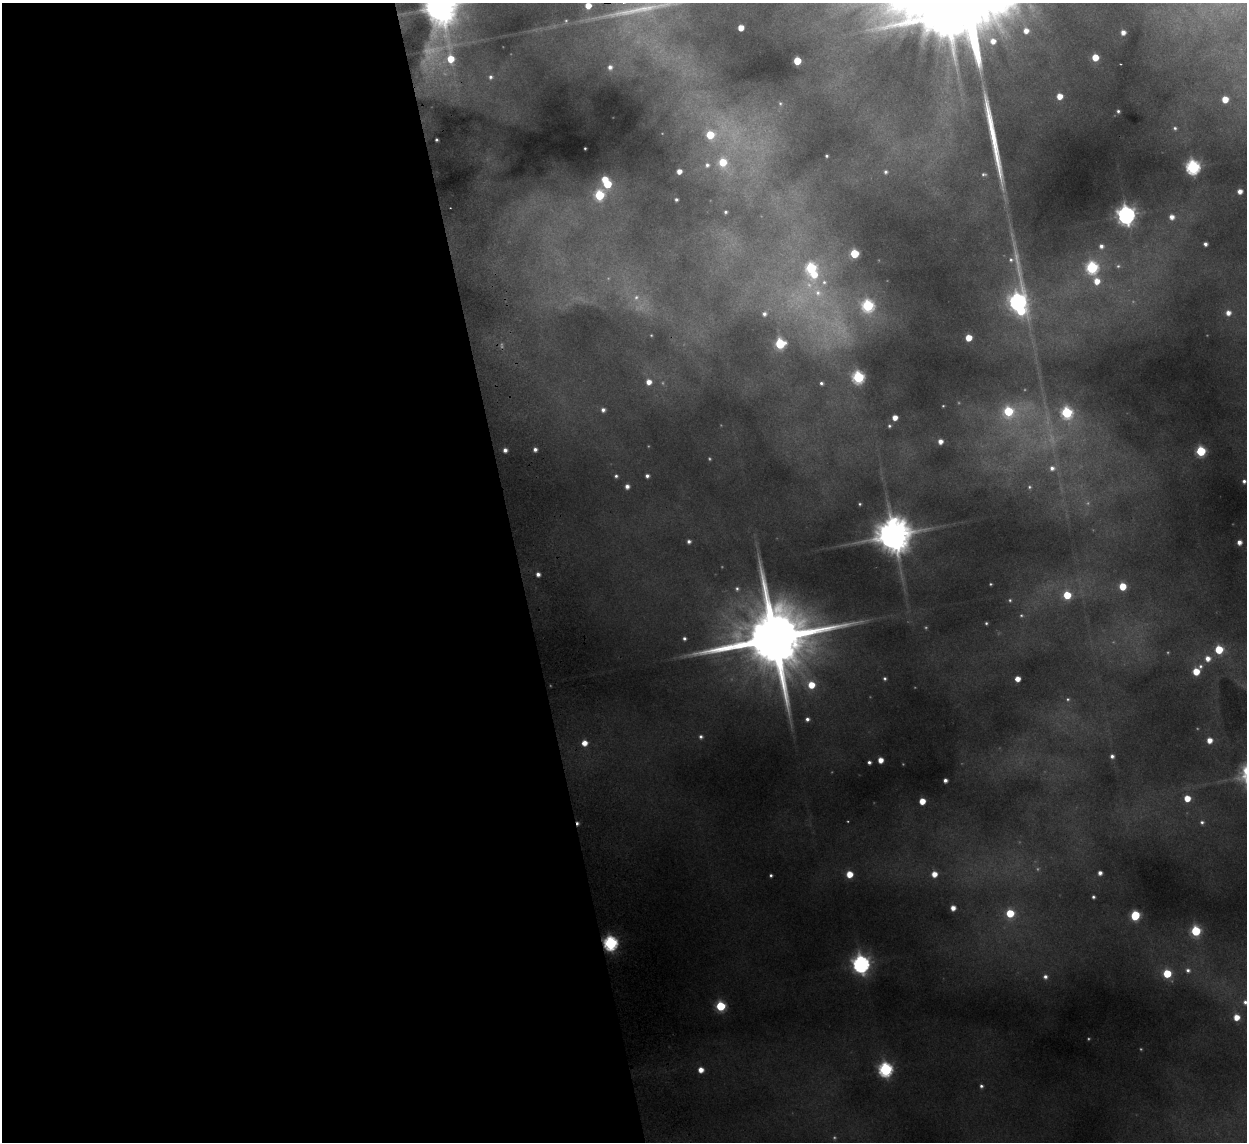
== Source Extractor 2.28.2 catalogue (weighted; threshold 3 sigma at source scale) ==
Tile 9 of 4 x 4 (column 1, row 3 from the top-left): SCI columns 53-1297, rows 1293-2432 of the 5083 x 4981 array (HDU 1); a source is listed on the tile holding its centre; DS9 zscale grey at full resolution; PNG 1249 x 1144 px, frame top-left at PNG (2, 3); no overlay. Shown black and unused: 42% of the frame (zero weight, under 2 of 3 exposures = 3% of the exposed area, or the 3 px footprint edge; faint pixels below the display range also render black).
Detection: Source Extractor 2.28.2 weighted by HDU 2 'WHT'; one run over the whole footprint, this tile lists its part. Background 0.186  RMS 0.015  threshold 0.0658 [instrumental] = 3 sigma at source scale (4.5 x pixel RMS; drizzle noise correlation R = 1.50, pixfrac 1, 0.05/0.05 arcsec/px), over >= 5 px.
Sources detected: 165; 41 too faint to see at this stretch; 1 inside a brighter object's white glare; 2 cosmic-ray / hot-pixel residue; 2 long thin detections or spike segments (spike, bleed or trail) — not listed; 12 inside a brighter listed object's ellipse — not listed separately; the other 107 listed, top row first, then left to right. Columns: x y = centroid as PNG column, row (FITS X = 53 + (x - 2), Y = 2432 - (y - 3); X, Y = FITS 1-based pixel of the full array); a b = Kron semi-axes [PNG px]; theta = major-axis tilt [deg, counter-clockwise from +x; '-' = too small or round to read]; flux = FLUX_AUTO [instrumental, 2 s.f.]
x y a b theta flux
588 5 5 5 - 31
441 6 25 13 -82 5400
946 15 51 30 11 15000
741 28 5 4 - 31
1123 32 5 4 - 14
1095 57 5 5 - 48
451 59 21 14 -54 82
797 61 5 5 - 80
610 67 7 7 - 11
491 77 6 5 - 6
1059 96 5 5 - 29
1225 99 5 5 - 44
780 104 8 7 - 7
1118 111 4 4 - 4.3
1175 128 6 5 - 5.1
717 134 79 34 -14 400
436 140 3 3 - 3.5
585 148 3 2 - 1.7
827 156 3 3 - 3
1193 167 7 7 - 510
679 171 5 4 - 20
886 172 5 5 - 5.9
984 174 9 6 -2 6.3
607 184 6 6 - 93
1240 191 5 4 - 16
599 195 7 6 - 190
676 200 4 4 - 4.7
726 212 4 3 - 3.9
1126 215 8 7 - 1400
1172 217 7 7 - 17
1205 244 4 4 - 8.2
1101 246 7 7 - 11
854 254 5 5 - 110
1118 266 8 8 - 8.4
1092 267 7 7 - 330
1097 281 9 8 - 35
1018 302 28 9 -88 1000
1228 313 5 5 - 15
837 328 124 54 -35 390
969 338 5 5 - 41
649 382 6 6 - 21
821 383 6 5 - 6.8
943 406 3 3 - 1.9
603 410 5 5 - 8.5
1010 412 24 15 6 190
1067 413 7 6 - 260
895 418 5 5 - 22
889 426 5 4 - 4.1
1052 437 52 28 -77 170
940 441 5 4 - 15
535 449 4 4 - 8.4
505 450 4 4 - 9.1
1201 451 6 6 - 170
616 476 5 5 - 4.9
647 476 4 4 - 7.5
1244 481 4 4 - 5.9
627 486 5 4 - 12
1029 487 7 6 - 5.1
894 535 13 11 12 6800
689 541 4 4 - 7.2
1239 542 4 4 - 14
538 574 4 4 - 10
1122 586 6 5 - 54
737 589 7 7 - 6
1067 595 6 6 - 75
1010 600 6 6 - 4
1021 615 6 6 - 4.2
986 623 3 3 - 3.3
684 638 4 4 - 5.4
774 638 33 20 7 33000
1219 650 6 6 - 82
1208 658 7 7 - 19
1200 666 7 6 - 6.8
1196 671 6 5 - 49
885 679 4 4 - 4
1017 679 5 5 - 22
807 719 5 5 - 7.9
701 737 6 6 - 6.9
1209 740 6 5 - 21
584 743 6 5 - 23
1112 756 5 4 - 7.6
880 760 5 5 - 23
869 762 4 4 - 6.1
945 780 4 4 - 9.5
1187 798 5 5 - 38
922 801 5 5 - 35
1202 822 6 6 - 5.7
1100 873 4 4 - 11
849 874 5 5 - 42
934 874 6 6 - 26
771 875 4 4 - 4.2
1093 897 4 3 - 4.5
953 908 5 5 - 18
1010 913 6 6 - 83
1135 915 6 6 - 140
1196 931 7 6 - 160
610 943 7 6 - 540
861 964 8 7 - 1100
1188 970 9 8 - 13
1167 974 7 6 - 94
1045 977 6 5 - 8.1
1245 1002 7 7 - 9.2
720 1006 6 6 - 160
1236 1017 5 5 - 30
885 1069 7 6 - 520
701 1070 5 5 - 21
981 1086 5 5 - 6
Overlapping masked pixels (flux is a lower limit): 1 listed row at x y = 610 943
Isophote crosses this tile's border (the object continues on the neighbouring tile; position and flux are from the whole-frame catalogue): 5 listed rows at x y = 588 5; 441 6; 946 15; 717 134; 1245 1002